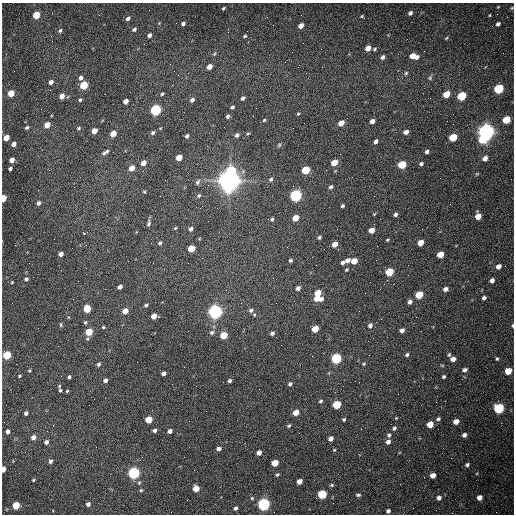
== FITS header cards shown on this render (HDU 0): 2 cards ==
NAXIS1  =                  512 /fastest changing axis
NAXIS2  =                  512 /next to fastest changing axis

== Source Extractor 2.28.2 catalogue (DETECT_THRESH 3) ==
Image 512 x 512 px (HDU 0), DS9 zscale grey, 1 PNG px = 1 image px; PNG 516 x 516 px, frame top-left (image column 1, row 512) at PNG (2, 3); no overlay
Background 1500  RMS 22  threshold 67.3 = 3 sigma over >= 5 px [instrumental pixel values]
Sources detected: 215; all 215 listed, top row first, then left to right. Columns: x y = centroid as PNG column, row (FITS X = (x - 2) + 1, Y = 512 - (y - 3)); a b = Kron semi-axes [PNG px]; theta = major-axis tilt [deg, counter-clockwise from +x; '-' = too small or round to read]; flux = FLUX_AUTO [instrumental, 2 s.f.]
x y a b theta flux
498 7 4 2 - 1.2e+03
223 8 4 3 - 1.9e+03
512 8 5 4 - 1.7e+03
410 13 4 3 - 4.0e+03
36 15 5 4 - 4.8e+04
490 15 4 3 - 1.4e+03
362 16 3 3 - 1.3e+03
128 18 6 4 50 4.6e+03
183 23 5 4 - 4.1e+03
498 24 6 5 - 3.6e+03
301 26 5 4 - 9.6e+03
134 29 6 5 - 3.2e+03
60 30 6 5 - 3.0e+03
149 35 5 4 - 4.6e+03
51 36 3 2 - 1.6e+03
245 36 4 3 - 2.1e+03
446 38 5 3 - 1.5e+03
368 48 5 4 - 1.2e+04
321 49 2 2 - 5.9e+02
375 49 5 3 - 2.1e+03
214 54 6 4 58 2.0e+03
413 56 8 5 -13 1.8e+04
382 57 6 4 49 4.5e+03
209 67 5 4 - 1.2e+04
406 73 5 5 - 2.2e+03
81 78 5 5 - 4.8e+03
430 78 7 5 61 2.9e+03
51 82 5 4 - 7.9e+03
84 85 5 5 - 6.3e+04
499 89 6 5 - 1.4e+05
11 93 5 4 - 3.1e+04
105 94 2 2 - 7.9e+02
162 94 4 3 - 1.9e+03
446 94 5 4 - 3.3e+04
62 96 5 4 - 1.1e+04
462 96 5 5 - 9.6e+04
243 98 4 3 - 3.9e+03
80 100 4 3 - 2.4e+03
192 100 5 4 - 4.4e+03
126 101 5 4 - 1.0e+04
232 107 4 3 - 2.6e+03
155 110 5 5 - 2.6e+05
298 114 6 4 29 1.8e+03
228 116 4 3 - 2.7e+03
264 120 4 4 - 1.6e+03
506 120 5 5 - 5.0e+04
372 121 4 4 - 7.8e+03
341 123 5 4 - 1.6e+04
47 125 5 4 - 1.8e+04
27 128 5 4 - 3.0e+03
79 128 5 4 - 2.2e+03
293 128 2 2 - 6.8e+02
94 131 5 4 - 1.6e+04
406 132 5 4 - 7.5e+03
486 132 6 6 - 1.1e+06
153 133 5 4 - 3.1e+03
113 134 5 4 - 2.0e+04
237 135 5 4 - 3.9e+03
187 136 4 3 - 3.4e+03
453 137 5 5 - 5.5e+04
6 138 5 4 - 1.9e+04
483 139 6 5 - 4.3e+04
376 141 4 4 - 4.7e+03
13 144 4 4 - 8.7e+03
279 145 6 4 48 2.2e+03
105 152 9 4 30 4.1e+03
427 152 5 4 - 3.8e+03
179 157 5 4 - 2.6e+04
485 158 5 4 - 8.2e+03
12 160 5 4 - 1.2e+04
334 162 5 4 - 2.3e+04
143 163 5 4 - 1.0e+04
421 164 5 4 - 3.3e+03
402 165 5 5 - 6.2e+04
132 168 5 4 - 1.5e+04
10 169 4 3 - 3.2e+03
231 170 7 6 - 5.6e+04
306 170 5 5 - 6.9e+04
271 179 5 4 - 3.0e+03
229 180 8 7 - 2.2e+06
197 182 7 5 59 3.8e+03
331 187 4 3 - 3.5e+03
144 192 3 3 - 1.7e+03
199 195 5 5 - 2.5e+03
296 195 6 5 - 3.5e+05
3 198 5 3 - 3.8e+04
38 203 5 4 - 4.3e+03
342 206 3 3 - 2.7e+03
374 214 4 3 - 1.4e+03
395 214 4 4 - 3.7e+03
478 216 5 5 - 2.1e+04
295 218 5 4 - 2.2e+04
272 219 5 4 - 2.0e+03
148 223 9 5 80 3.6e+03
175 228 5 4 - 1.6e+03
191 229 5 4 - 4.3e+03
371 230 5 4 - 1.4e+04
84 233 3 3 - 3.7e+03
319 237 4 4 - 2.7e+03
387 240 4 3 - 1.6e+03
160 243 5 4 - 2.9e+03
421 243 5 4 - 1.8e+04
335 244 5 4 - 1.2e+04
191 248 5 4 - 3.5e+04
61 254 4 4 - 7.7e+03
440 255 5 4 - 2.7e+04
290 260 5 4 - 2.8e+03
347 260 6 5 - 7.0e+03
354 261 5 4 - 2.2e+04
342 262 4 4 - 4.0e+03
498 266 5 4 - 1.0e+04
346 270 5 4 - 1.7e+03
389 272 5 5 - 6.6e+04
26 279 6 5 - 3.3e+03
492 280 5 4 - 6.6e+03
12 282 4 4 - 1.5e+03
120 287 5 3 - 5.8e+03
298 288 5 4 - 6.4e+03
445 289 5 4 - 6.1e+03
318 293 5 4 - 2.6e+04
419 295 5 5 - 4.9e+04
317 298 10 5 -4 1.8e+04
484 298 4 4 - 3.8e+03
410 302 4 4 - 5.3e+03
276 303 2 2 - 8.8e+02
146 305 4 3 - 2.4e+03
87 309 5 5 - 4.4e+04
251 310 7 6 - 5.0e+03
125 311 5 4 - 1.5e+04
215 312 6 5 - 7.3e+05
154 316 5 4 - 1.3e+04
381 319 2 2 - 8.4e+02
85 322 5 4 - 2.5e+03
61 325 6 4 -88 2.2e+03
370 325 5 4 - 4.6e+03
512 326 4 3 - 1.9e+03
103 327 4 4 - 1.7e+03
315 329 5 4 - 2.9e+04
402 330 5 4 - 5.9e+03
89 332 5 4 - 4.1e+04
212 332 6 5 - 3.6e+03
272 333 4 4 - 4.4e+03
224 335 5 5 - 3.7e+04
7 355 5 5 - 8.2e+04
407 355 4 4 - 3.0e+03
449 355 5 4 - 2.1e+03
336 358 6 5 - 1.7e+05
453 359 5 4 - 8.8e+03
497 359 5 4 - 2.0e+03
98 364 5 5 - 3.0e+03
364 364 5 4 - 1.7e+03
442 365 5 3 - 1.3e+03
464 370 6 4 15 4.5e+03
29 371 3 3 - 1.6e+03
508 371 5 5 - 3.1e+04
163 373 4 4 - 5.2e+03
19 376 3 3 - 1.6e+03
69 377 4 3 - 3.3e+03
444 377 4 3 - 2.5e+03
105 380 4 4 - 5.6e+03
229 381 4 3 - 3.6e+03
290 384 4 4 - 3.4e+03
59 386 5 4 - 1.8e+03
60 390 3 3 - 2.2e+03
67 391 3 3 - 1.4e+03
320 401 4 3 - 2.4e+03
337 404 5 5 - 6.6e+04
499 408 5 5 - 1.6e+05
296 412 5 4 - 1.7e+04
26 413 4 3 - 4.5e+03
396 418 4 3 - 1.4e+03
344 419 4 3 - 2.4e+03
438 419 5 4 - 3.4e+03
149 420 5 4 - 3.4e+04
456 421 5 4 - 1.1e+04
430 424 5 5 - 2.0e+04
289 426 5 4 - 2.4e+03
394 428 6 5 - 3.6e+03
155 430 4 3 - 4.2e+03
7 431 4 4 - 6.0e+03
170 431 4 4 - 6.6e+03
389 435 6 5 - 3.4e+03
464 435 4 4 - 5.1e+03
33 437 5 4 - 7.6e+03
331 439 5 4 - 6.8e+03
46 442 4 4 - 6.1e+03
388 442 5 4 - 6.6e+03
218 449 5 4 - 5.0e+03
334 450 4 3 - 1.6e+03
259 453 5 4 - 8.0e+03
51 461 5 4 - 4.8e+03
275 463 5 4 - 3.1e+04
467 465 5 4 - 3.2e+03
3 469 4 3 - 1.3e+04
134 473 5 5 - 3.5e+05
277 474 4 3 - 2.2e+03
433 475 5 4 - 1.2e+04
33 480 3 3 - 1.6e+03
299 481 5 4 - 1.1e+04
139 483 7 4 63 2.5e+03
400 484 2 2 - 6.5e+02
332 485 6 4 26 2.2e+03
196 488 5 5 - 2.3e+04
141 490 5 4 - 2.0e+03
322 494 5 5 - 1.0e+05
358 495 6 4 -7 2.7e+03
479 497 4 4 - 1.0e+04
252 498 5 5 - 2.1e+03
316 498 2 2 - 3.6e+03
439 498 5 5 - 5.8e+03
88 504 4 4 - 5.7e+03
264 504 5 5 - 4.3e+05
16 505 5 5 - 5.0e+04
236 508 5 4 - 3.7e+03
388 511 4 4 - 3.9e+03
At the frame edge (FLAGS 8, measured only in part): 4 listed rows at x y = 512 8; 3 198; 512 326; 3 469